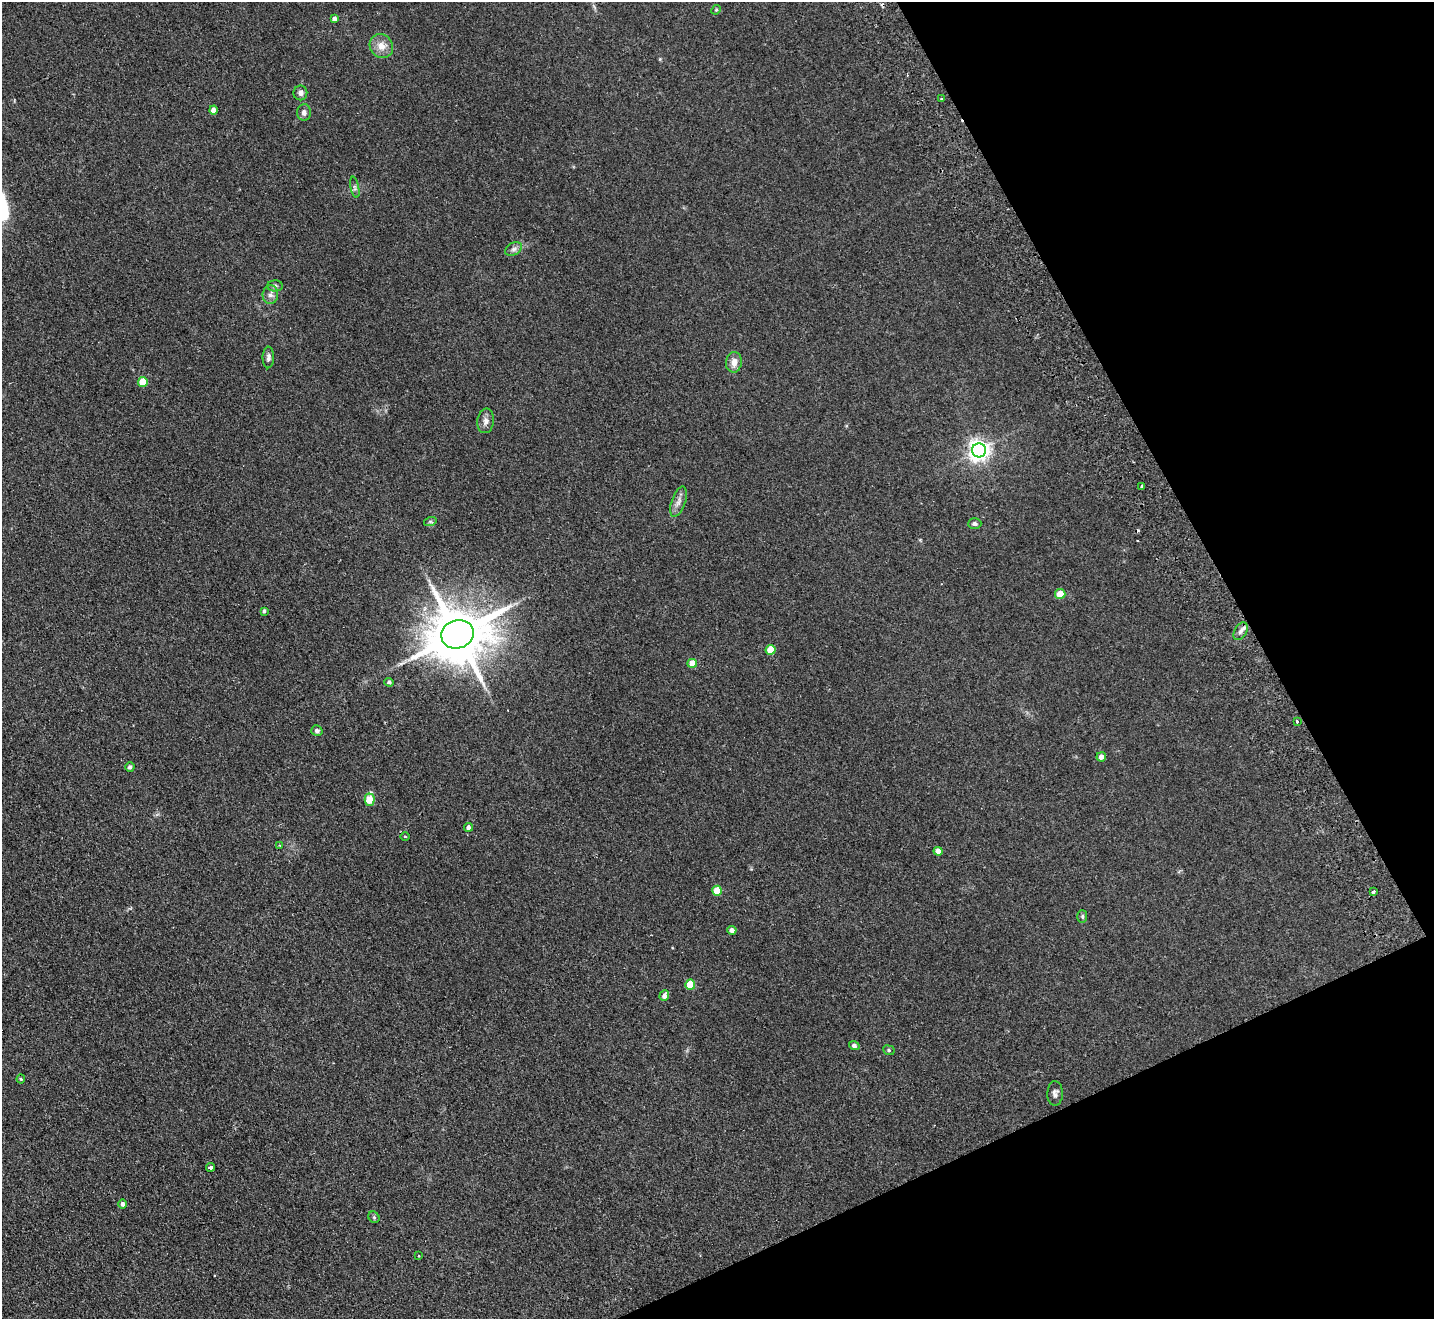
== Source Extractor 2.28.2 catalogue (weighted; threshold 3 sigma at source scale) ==
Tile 12 of 4 x 4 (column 4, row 3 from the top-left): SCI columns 4346-5777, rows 1638-2954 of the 5830 x 5776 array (HDU 1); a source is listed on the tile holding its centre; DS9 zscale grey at full resolution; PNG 1436 x 1321 px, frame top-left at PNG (2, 2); each listed source drawn as its Kron ellipse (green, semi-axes under 4 px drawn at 4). Shown black and unused: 22% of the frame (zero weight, under 2 of 3 exposures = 3% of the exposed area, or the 3 px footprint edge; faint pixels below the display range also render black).
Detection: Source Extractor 2.28.2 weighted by HDU 2 'WHT'; one run over the whole footprint, this tile lists its part. Background 0.0999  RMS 0.0098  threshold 0.044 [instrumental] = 3 sigma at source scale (4.5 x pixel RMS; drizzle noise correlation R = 1.50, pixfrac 1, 0.05/0.05 arcsec/px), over >= 5 px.
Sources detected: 54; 3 cosmic-ray / hot-pixel residue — neither listed nor drawn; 1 inside a brighter listed object's ellipse — not listed separately; the other 50 listed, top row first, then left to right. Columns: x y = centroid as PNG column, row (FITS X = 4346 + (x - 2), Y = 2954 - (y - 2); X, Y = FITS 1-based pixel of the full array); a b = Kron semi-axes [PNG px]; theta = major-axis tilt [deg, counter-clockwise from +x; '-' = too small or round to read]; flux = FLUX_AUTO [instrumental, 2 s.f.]
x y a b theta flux
716 10 5 4 - 0.98
334 19 4 4 - 3
381 46 13 11 -53 8.9
300 93 7 7 - 3.2
941 99 3 3 - 1.4
213 110 4 4 - 7.1
304 112 8 7 - 4
355 187 11 3 -79 1.8
514 249 9 6 27 3
275 286 8 5 1 2
270 295 9 7 85 4
268 357 11 5 88 2.9
734 362 10 8 81 6.7
143 382 5 5 - 22
486 421 12 8 83 4.8
979 450 7 7 - 600
1142 487 3 3 - 1.8
678 502 16 7 71 5.5
430 522 6 4 18 1.5
975 524 7 5 0 2.4
1060 594 5 5 - 15
264 611 4 3 - 1.7
1241 631 9 6 58 3.5
457 634 16 14 19 6300
771 650 5 5 - 19
692 663 5 4 - 14
389 682 4 4 - 2
1297 721 3 2 - 1.8
317 731 6 5 - 2.7
1101 757 5 4 - 5.5
130 767 5 4 - 2.5
370 800 6 5 - 26
469 827 4 4 - 3.4
405 836 4 3 - 0.68
280 845 4 2 - 0.9
938 851 4 4 - 6.5
717 891 5 5 - 19
1373 892 4 3 - 4.4
1082 916 6 5 - 1.5
732 930 4 4 - 3.5
690 985 5 5 - 26
664 996 5 4 - 4
854 1046 5 4 - 2.8
889 1050 6 5 - 1.5
21 1079 4 4 - 0.95
1055 1093 12 7 89 3.8
211 1167 5 3 - 7
122 1204 5 4 - 2.7
374 1217 6 5 - 1.4
418 1256 3 2 - 0.75